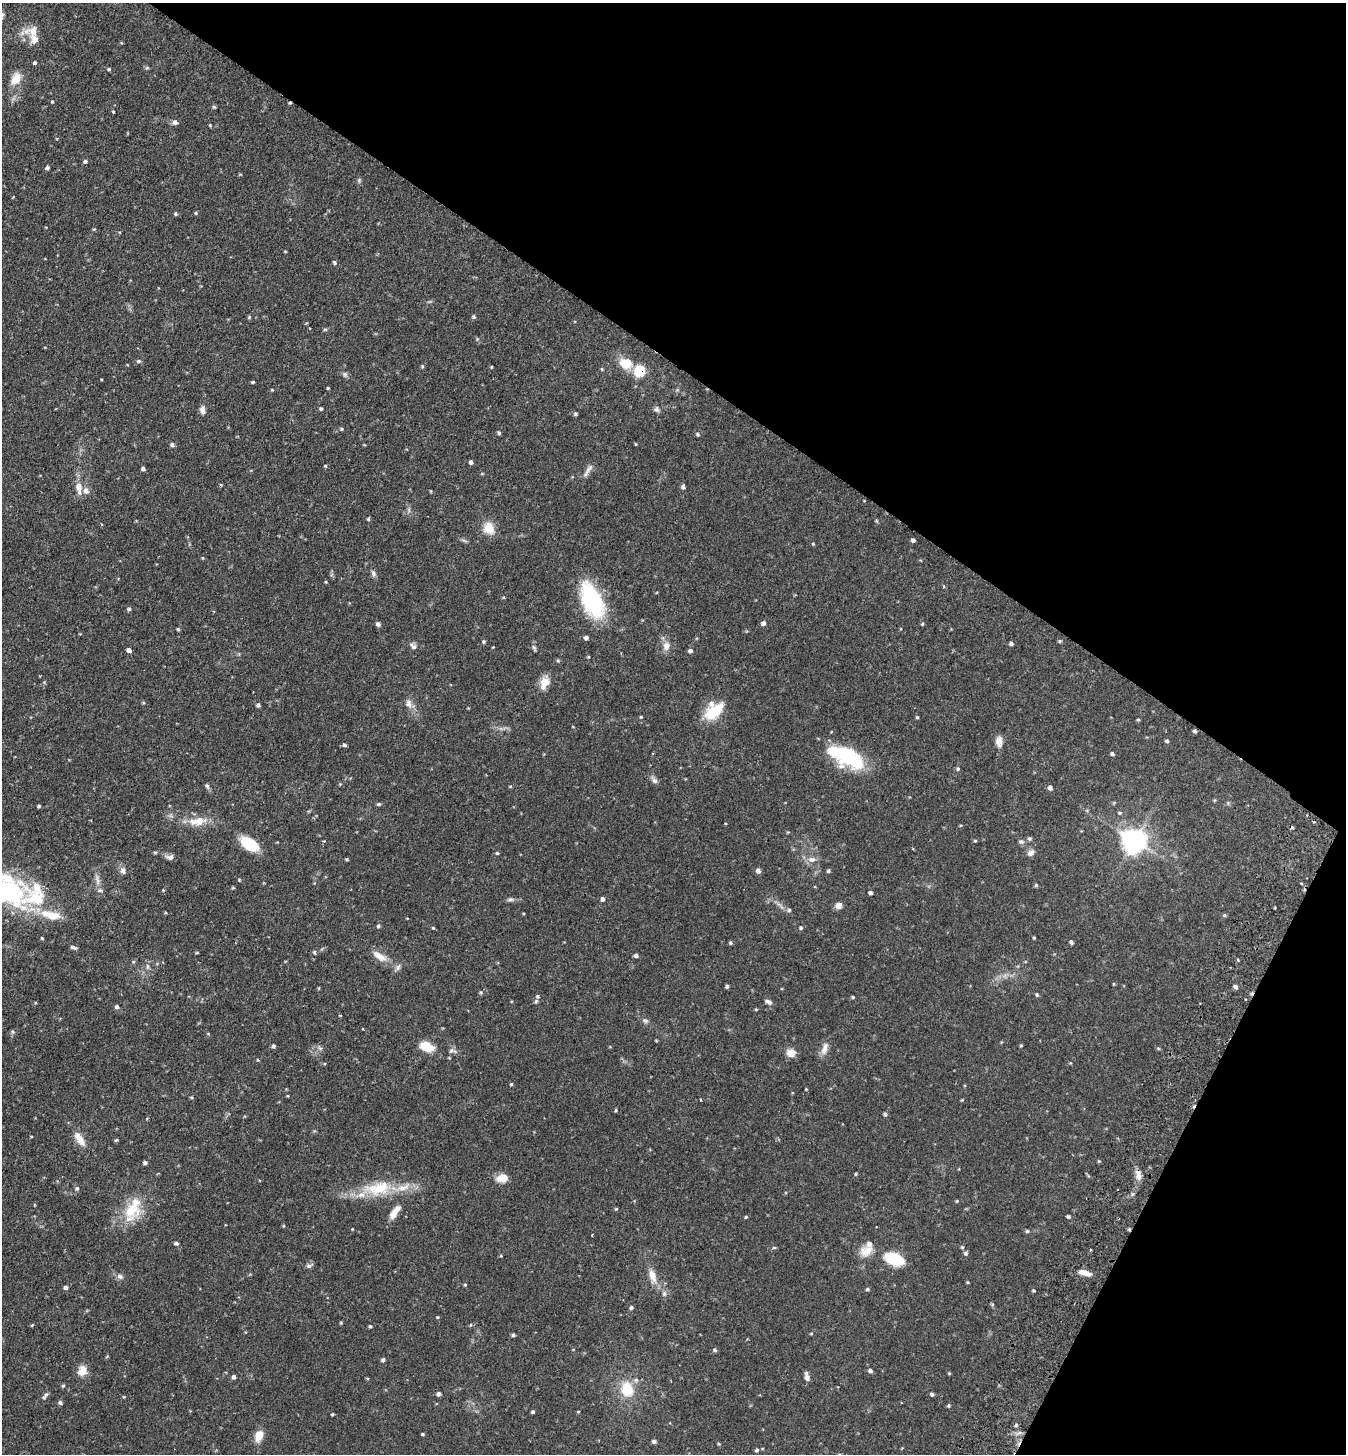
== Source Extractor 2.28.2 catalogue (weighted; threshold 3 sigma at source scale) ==
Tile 8 of 4 x 4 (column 4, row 2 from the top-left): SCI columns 4233-5576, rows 2935-4386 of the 5914 x 5870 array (HDU 1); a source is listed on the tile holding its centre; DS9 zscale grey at full resolution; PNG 1348 x 1456 px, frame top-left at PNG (2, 3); no overlay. Shown black and unused: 31% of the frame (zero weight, under 2 of 3 exposures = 3% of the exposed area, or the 3 px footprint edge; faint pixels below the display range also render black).
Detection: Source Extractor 2.28.2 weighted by HDU 2 'WHT'; one run over the whole footprint, this tile lists its part. Background 0.114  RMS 0.0066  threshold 0.0297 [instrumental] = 3 sigma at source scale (4.5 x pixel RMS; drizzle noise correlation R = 1.50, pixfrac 1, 0.05/0.05 arcsec/px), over >= 5 px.
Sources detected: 246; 1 inside a brighter object's white glare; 2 cosmic-ray / hot-pixel residue — not listed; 14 inside a brighter listed object's ellipse — not listed separately; the other 229 listed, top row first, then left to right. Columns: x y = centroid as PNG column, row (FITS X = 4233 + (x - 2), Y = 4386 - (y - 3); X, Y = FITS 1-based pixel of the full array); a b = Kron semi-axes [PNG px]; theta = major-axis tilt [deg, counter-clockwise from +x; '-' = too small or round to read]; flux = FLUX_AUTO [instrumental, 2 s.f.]
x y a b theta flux
33 32 30 14 2 10
34 63 4 4 - 1
147 68 5 5 - 0.86
109 69 5 4 - 0.85
15 79 16 10 58 9
52 102 4 3 - 0.6
290 103 4 3 - 0.82
214 107 5 5 - 0.78
113 112 3 2 - 0.68
175 122 7 6 - 2.1
210 125 4 3 - 0.51
85 161 5 5 - 1.3
47 168 6 4 28 1.2
359 180 7 5 71 1.1
196 213 5 4 - 0.66
176 214 5 4 - 0.93
94 229 5 3 - 0.58
285 251 5 3 - 0.49
334 262 5 5 - 1.1
249 317 5 4 - 0.7
473 317 5 4 - 1
325 329 6 4 1 0.78
477 339 5 4 - 0.75
139 361 7 5 14 1.1
626 363 16 13 -19 11
422 366 5 4 - 0.68
491 367 4 3 - 0.49
640 371 6 6 - 33
345 374 8 7 - 1.5
253 382 4 3 - 0.78
328 388 4 4 - 0.52
272 390 5 3 - 0.5
321 409 5 4 - 0.86
656 409 8 7 - 1.8
202 410 9 6 -80 3
575 414 5 5 - 0.93
341 429 4 4 - 0.71
499 433 5 3 - 1
698 434 6 4 -57 0.85
636 444 5 3 - 0.49
172 445 5 5 - 1.6
471 462 5 4 - 1.5
325 466 4 4 - 0.69
143 469 4 4 - 1.4
588 470 22 6 58 3.4
683 487 5 4 - 1.7
79 488 18 8 -84 5.8
409 510 9 4 -89 1.4
368 519 5 3 - 0.96
876 521 6 4 -46 0.68
489 528 14 12 -60 10
913 540 4 4 - 1.5
373 573 11 6 -74 1.8
326 582 4 4 - 0.56
592 600 40 20 -65 56
129 609 5 5 - 1.1
763 623 5 4 - 2
378 624 5 5 - 1.6
922 624 4 3 - 0.62
178 629 4 4 - 0.81
586 638 5 5 - 1.4
1060 641 5 4 - 0.83
483 642 6 5 - 0.91
1011 643 5 4 - 1.4
413 646 11 7 -49 2.2
666 646 12 9 80 4.6
493 647 3 3 - 0.39
534 648 9 4 -70 1.2
129 650 5 4 - 2.2
690 651 6 5 - 1.7
588 657 4 3 - 0.61
544 683 17 10 67 7.2
409 703 14 8 -75 3.9
258 705 5 4 - 1.3
714 711 21 11 38 23
641 717 4 4 - 0.66
917 717 4 4 - 0.67
1138 720 4 4 - 0.72
1195 731 4 3 - 1.1
999 741 15 9 -85 4.2
1167 741 5 4 - 1.1
344 745 5 4 - 1.1
1112 754 5 4 - 1.3
850 758 36 19 -30 44
958 769 6 4 24 0.93
654 780 11 6 -53 2.2
340 784 4 4 - 0.57
207 786 8 5 -78 1.3
1050 788 6 5 - 1.9
379 804 6 4 14 0.97
39 806 5 3 - 0.88
197 821 28 11 7 11
1029 839 6 6 - 1.1
975 841 5 3 - 0.67
1134 841 9 9 - 370
1021 842 7 7 - 1.6
250 844 18 10 -34 22
155 852 6 4 1 0.76
497 853 4 4 - 0.75
1031 853 11 8 35 2.9
170 857 11 6 -4 2.5
347 859 4 4 - 0.66
812 859 11 8 5 3.8
123 870 10 7 -74 2.4
758 871 6 5 - 2.3
828 871 5 4 - 0.97
97 880 20 5 -81 3.8
239 880 4 3 - 0.58
1301 883 3 3 - 0.98
1036 885 5 4 - 0.77
814 887 3 3 - 1.9
233 888 5 3 - 0.62
9 892 69 39 -35 98
870 893 4 4 - 1.5
510 899 10 6 -4 1.7
603 899 5 4 - 1.7
838 905 8 7 - 3.5
789 910 5 5 - 1.1
1224 915 6 4 21 0.9
378 926 5 4 - 0.92
433 928 4 3 - 0.61
801 928 6 5 - 0.95
1034 938 4 3 - 0.64
1071 942 5 4 - 1.2
730 943 5 4 - 0.94
73 947 8 4 -15 1.4
314 952 6 4 -72 0.88
197 953 5 3 - 0.59
636 955 5 4 - 1.5
380 956 24 10 -32 7.6
148 966 7 5 -89 1.7
1113 984 5 3 - 0.46
727 986 5 4 - 1.1
1235 987 5 5 - 1.7
481 992 5 4 - 0.79
1037 995 6 4 -75 0.86
538 996 6 6 - 1.6
853 997 4 3 - 0.66
1245 999 2 2 - 0.48
768 1002 10 5 -28 2
116 1007 5 5 - 1.3
756 1009 5 3 - 0.57
645 1020 9 6 -31 1.8
362 1029 2 2 - 0.56
273 1046 5 4 - 1.2
1021 1046 5 3 - 0.56
426 1047 13 8 -22 16
320 1048 7 5 -30 1.4
1158 1048 6 4 -19 0.69
824 1049 18 8 75 4.5
452 1051 11 6 -9 2.1
791 1053 9 9 - 6.1
258 1060 4 4 - 0.62
511 1084 4 3 - 0.65
806 1089 3 3 - 0.46
191 1097 5 3 - 0.63
700 1100 3 2 - 0.62
962 1100 5 3 - 0.52
616 1110 4 3 - 0.73
885 1114 5 4 - 1
31 1136 4 3 - 0.44
79 1139 23 10 -57 7
116 1140 5 4 - 0.76
1099 1161 5 4 - 0.59
145 1163 4 4 - 1.4
855 1174 5 3 - 0.59
1138 1175 12 6 -84 4.9
502 1178 16 11 13 6.1
77 1188 6 5 - 1.1
378 1188 44 19 8 29
957 1201 4 4 - 0.53
616 1209 4 4 - 0.64
131 1211 28 22 64 21
395 1212 22 8 54 6.2
1068 1216 4 4 - 1
746 1217 5 4 - 0.65
283 1226 4 3 - 0.53
876 1227 2 2 - 0.36
1027 1231 5 4 - 1.1
176 1243 5 4 - 1.4
962 1247 4 4 - 0.71
774 1248 6 4 0 0.7
1091 1250 3 2 - 0.79
867 1251 18 13 25 7.6
965 1253 6 5 - 1.2
501 1256 5 3 - 0.51
894 1259 25 13 -20 19
309 1266 10 5 19 1.7
1084 1272 15 6 -16 5.4
652 1275 18 8 -68 7
120 1276 9 7 -28 2.1
967 1282 5 3 - 0.6
465 1285 4 4 - 0.62
65 1288 5 4 - 1.5
867 1289 5 4 - 0.94
1034 1291 5 3 - 0.59
664 1294 8 6 75 1.7
992 1304 6 4 -45 0.7
631 1308 6 4 63 0.97
437 1317 4 4 - 0.53
341 1323 4 3 - 0.67
32 1325 5 3 - 0.51
470 1325 4 3 - 0.54
370 1326 4 3 - 0.74
811 1333 5 3 - 0.54
513 1335 5 4 - 0.96
715 1350 5 4 - 1.1
383 1360 5 4 - 1.4
870 1371 5 5 - 1.5
80 1372 12 9 1 5.2
807 1376 11 5 -77 2.7
234 1377 5 4 - 1.6
63 1385 5 4 - 0.74
627 1389 20 16 -71 17
438 1394 5 4 - 1.6
932 1394 4 4 - 1.2
45 1396 11 5 52 1.7
124 1397 4 4 - 0.57
60 1402 6 5 - 1.1
948 1406 6 4 71 0.72
533 1412 4 3 - 0.96
578 1412 3 3 - 0.58
332 1414 5 3 - 0.57
1016 1425 6 3 72 0.78
422 1434 4 3 - 0.71
259 1436 13 8 69 7.4
654 1441 6 5 - 1.3
719 1444 5 3 - 0.57
757 1450 6 4 42 1.1
Overlapping masked pixels (flux is a lower limit): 3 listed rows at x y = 290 103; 640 371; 1195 731
Isophote crosses this tile's border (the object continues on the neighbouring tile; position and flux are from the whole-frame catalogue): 1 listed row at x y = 9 892